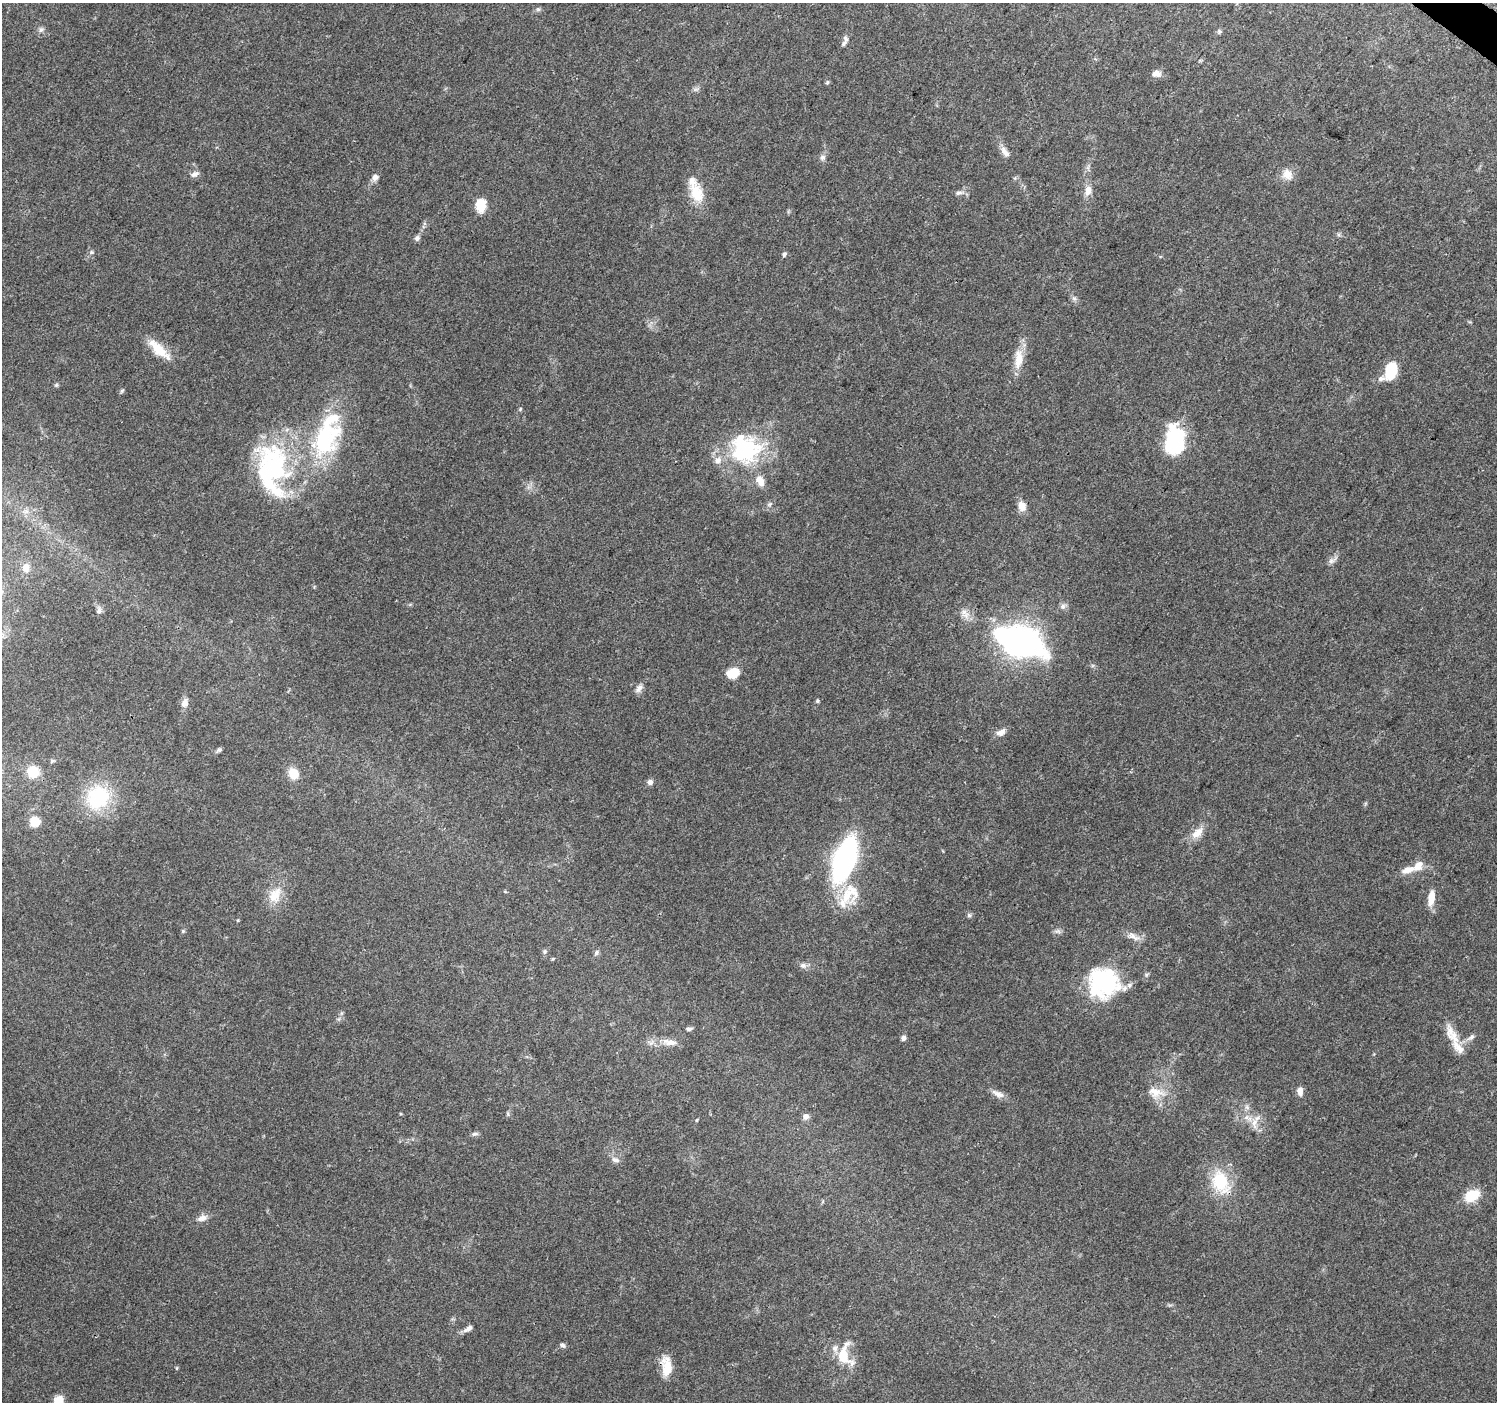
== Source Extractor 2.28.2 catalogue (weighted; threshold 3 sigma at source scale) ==
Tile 10 of 4 x 4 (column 2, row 3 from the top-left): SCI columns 1502-2996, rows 1645-3044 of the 5986 x 6019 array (HDU 1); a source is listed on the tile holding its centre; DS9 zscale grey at full resolution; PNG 1499 x 1404 px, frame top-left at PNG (2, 3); no overlay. Shown black and unused: <1% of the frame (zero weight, under 3 of 4 exposures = <1% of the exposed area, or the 3 px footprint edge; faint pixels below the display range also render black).
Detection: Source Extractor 2.28.2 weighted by HDU 2 'WHT'; one run over the whole footprint, this tile lists its part. Background 0.0672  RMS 0.0049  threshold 0.0221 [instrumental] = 3 sigma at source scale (4.5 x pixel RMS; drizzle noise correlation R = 1.50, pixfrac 1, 0.0396/0.0396 arcsec/px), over >= 5 px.
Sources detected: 97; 1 inside a brighter object's white glare — not listed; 11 inside a brighter listed object's ellipse — not listed separately; the other 85 listed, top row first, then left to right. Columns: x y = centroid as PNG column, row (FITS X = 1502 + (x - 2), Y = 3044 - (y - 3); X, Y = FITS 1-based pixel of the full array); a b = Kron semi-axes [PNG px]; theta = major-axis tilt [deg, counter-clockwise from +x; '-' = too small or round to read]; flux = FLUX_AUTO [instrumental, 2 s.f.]
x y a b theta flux
538 9 7 4 1 0.89
41 30 7 6 - 1.3
1219 32 7 5 90 0.84
844 43 12 5 56 1.6
1157 74 11 8 0 3.1
827 82 6 5 - 0.7
1003 151 14 8 -78 3
822 157 9 7 43 1.7
195 174 12 6 22 2
1287 174 15 13 -46 5.1
375 177 8 7 - 2.3
1088 190 12 8 79 4.1
697 193 26 16 -65 12
959 193 10 5 11 1.6
481 206 10 7 -87 16
417 238 8 6 53 1.5
91 252 6 5 - 0.86
784 254 6 5 - 1.2
1074 299 6 6 - 1.2
159 349 33 10 -42 11
1019 359 28 11 85 8.6
1391 371 19 12 75 14
56 385 5 5 - 0.7
122 391 6 4 58 0.72
520 409 5 4 - 0.56
324 440 43 31 70 52
1174 441 25 15 83 55
745 449 41 38 -24 48
277 466 82 24 -84 55
770 504 6 4 71 0.87
1022 506 13 10 -69 4.2
1331 561 9 8 - 1.9
26 568 13 10 88 3.9
1063 606 8 6 90 1.6
99 611 9 7 86 1.7
1020 641 44 22 -18 170
733 673 13 9 19 9.4
639 688 12 7 57 2.4
817 701 6 4 -84 0.68
185 703 13 9 74 2.8
1001 732 14 8 27 2.7
219 750 7 5 25 1.1
52 761 7 5 13 0.81
33 772 11 11 - 12
293 773 11 9 -64 8.2
650 782 7 7 - 1.7
98 797 23 20 47 38
35 822 10 10 - 7.4
1197 833 20 10 44 5.6
844 859 32 14 70 140
1418 866 15 10 53 4.9
275 895 24 16 62 9.3
847 895 30 15 67 15
1431 898 19 8 84 6
969 915 7 5 -45 0.98
238 920 5 3 - 0.43
183 931 5 5 - 0.67
1133 936 20 8 -28 3.8
545 951 7 6 - 0.99
596 952 7 5 48 1.2
553 959 5 4 - 0.52
803 965 9 7 -14 2
1104 982 30 28 -39 56
689 1029 9 4 9 1
1452 1035 32 13 -60 8.7
903 1038 6 5 - 1.6
1471 1038 12 5 34 2
670 1042 23 9 -8 5.4
1300 1091 12 7 -83 3
1155 1092 25 14 -12 8.4
998 1094 18 7 -25 3.3
508 1114 6 4 -72 0.65
805 1116 8 7 - 2.3
1254 1123 16 8 -90 4.4
475 1134 9 5 7 1.2
615 1160 12 7 -20 2.2
1220 1182 30 19 -67 22
1472 1195 19 13 31 10
202 1218 14 8 23 3
468 1328 12 6 30 2.4
562 1345 8 5 -31 1.2
843 1356 28 16 -60 14
667 1367 22 10 -87 11
177 1368 6 4 89 0.51
59 1401 13 11 -80 5.4
Overlapping masked pixels (flux is a lower limit): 1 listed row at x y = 1220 1182
Isophote crosses this tile's border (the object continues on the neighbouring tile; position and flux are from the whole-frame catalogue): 1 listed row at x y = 59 1401